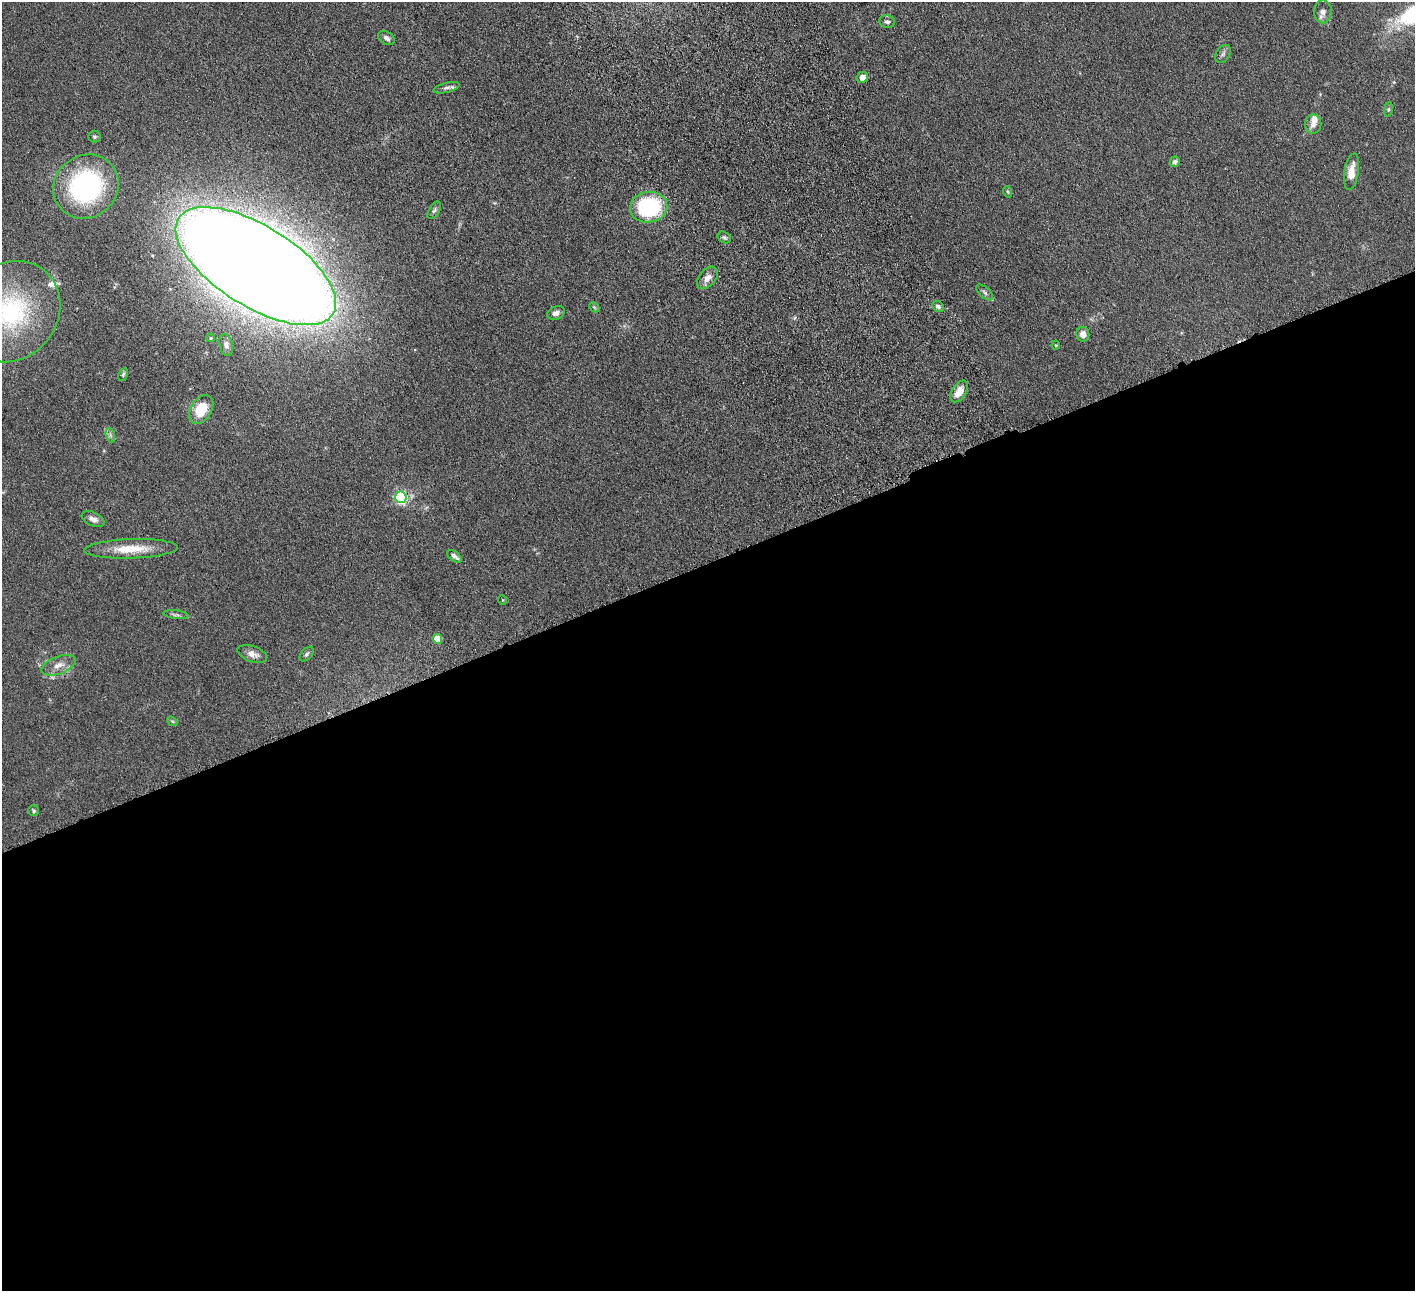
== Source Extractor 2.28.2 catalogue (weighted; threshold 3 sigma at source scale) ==
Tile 15 of 4 x 4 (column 3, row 4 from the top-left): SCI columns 2882-4294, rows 190-1478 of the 5760 x 5666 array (HDU 1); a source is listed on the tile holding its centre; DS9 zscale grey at full resolution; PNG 1417 x 1293 px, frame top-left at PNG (2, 2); each listed source drawn as its Kron ellipse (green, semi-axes under 4 px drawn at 4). Shown black and unused: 57% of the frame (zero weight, under 4 of 8 exposures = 3% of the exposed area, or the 3 px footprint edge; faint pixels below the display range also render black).
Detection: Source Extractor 2.28.2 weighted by HDU 2 'WHT'; one run over the whole footprint, this tile lists its part. Background 0.0702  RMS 0.0061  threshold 0.0251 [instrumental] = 3 sigma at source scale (4.09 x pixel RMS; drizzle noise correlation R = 1.36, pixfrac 0.8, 0.05/0.05 arcsec/px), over >= 5 px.
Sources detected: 45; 2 inside a brighter listed object's ellipse — not listed separately; the other 43 listed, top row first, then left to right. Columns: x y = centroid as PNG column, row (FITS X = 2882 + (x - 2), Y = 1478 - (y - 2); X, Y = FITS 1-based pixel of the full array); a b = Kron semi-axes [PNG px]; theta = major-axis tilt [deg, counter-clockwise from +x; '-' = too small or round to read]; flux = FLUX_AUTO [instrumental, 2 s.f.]
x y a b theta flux
1323 12 11 9 -90 3.1
887 22 8 6 -12 1.6
386 38 9 6 -31 2.1
1223 54 10 7 55 1.7
862 77 6 5 - 3.2
447 88 13 5 14 1.8
1388 109 7 4 82 0.74
1313 124 9 8 - 3.4
94 137 6 6 - 0.9
1175 162 5 5 - 1.6
1351 172 18 7 81 7.6
86 186 34 31 38 80
1008 192 6 3 -71 0.64
649 207 19 15 9 55
434 210 9 5 58 1.1
724 237 7 5 -31 1
256 266 91 40 -32 2900
707 278 13 8 48 3.9
985 292 10 5 -42 1.5
938 306 6 5 - 1.6
594 307 6 4 -44 0.66
11 312 53 47 50 73
556 313 9 6 21 2.3
1083 334 7 6 - 4.2
210 338 4 4 - 0.66
226 345 11 6 -75 2.6
1056 345 4 4 - 0.5
123 374 7 4 63 0.83
959 391 12 7 57 6.8
201 409 16 10 58 15
110 435 7 4 -71 1.4
401 497 6 5 - 84
93 519 12 7 -24 2.9
131 549 47 9 2 14
454 556 8 4 -37 2.1
502 600 5 3 - 0.42
176 615 13 4 -6 1.4
437 639 5 5 - 16
252 654 15 8 -20 3.9
307 654 9 5 47 1.2
58 665 18 8 20 5.1
172 721 5 4 - 0.63
33 811 5 5 - 0.88
Isophote crosses this tile's border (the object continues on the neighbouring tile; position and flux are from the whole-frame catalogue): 1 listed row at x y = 11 312